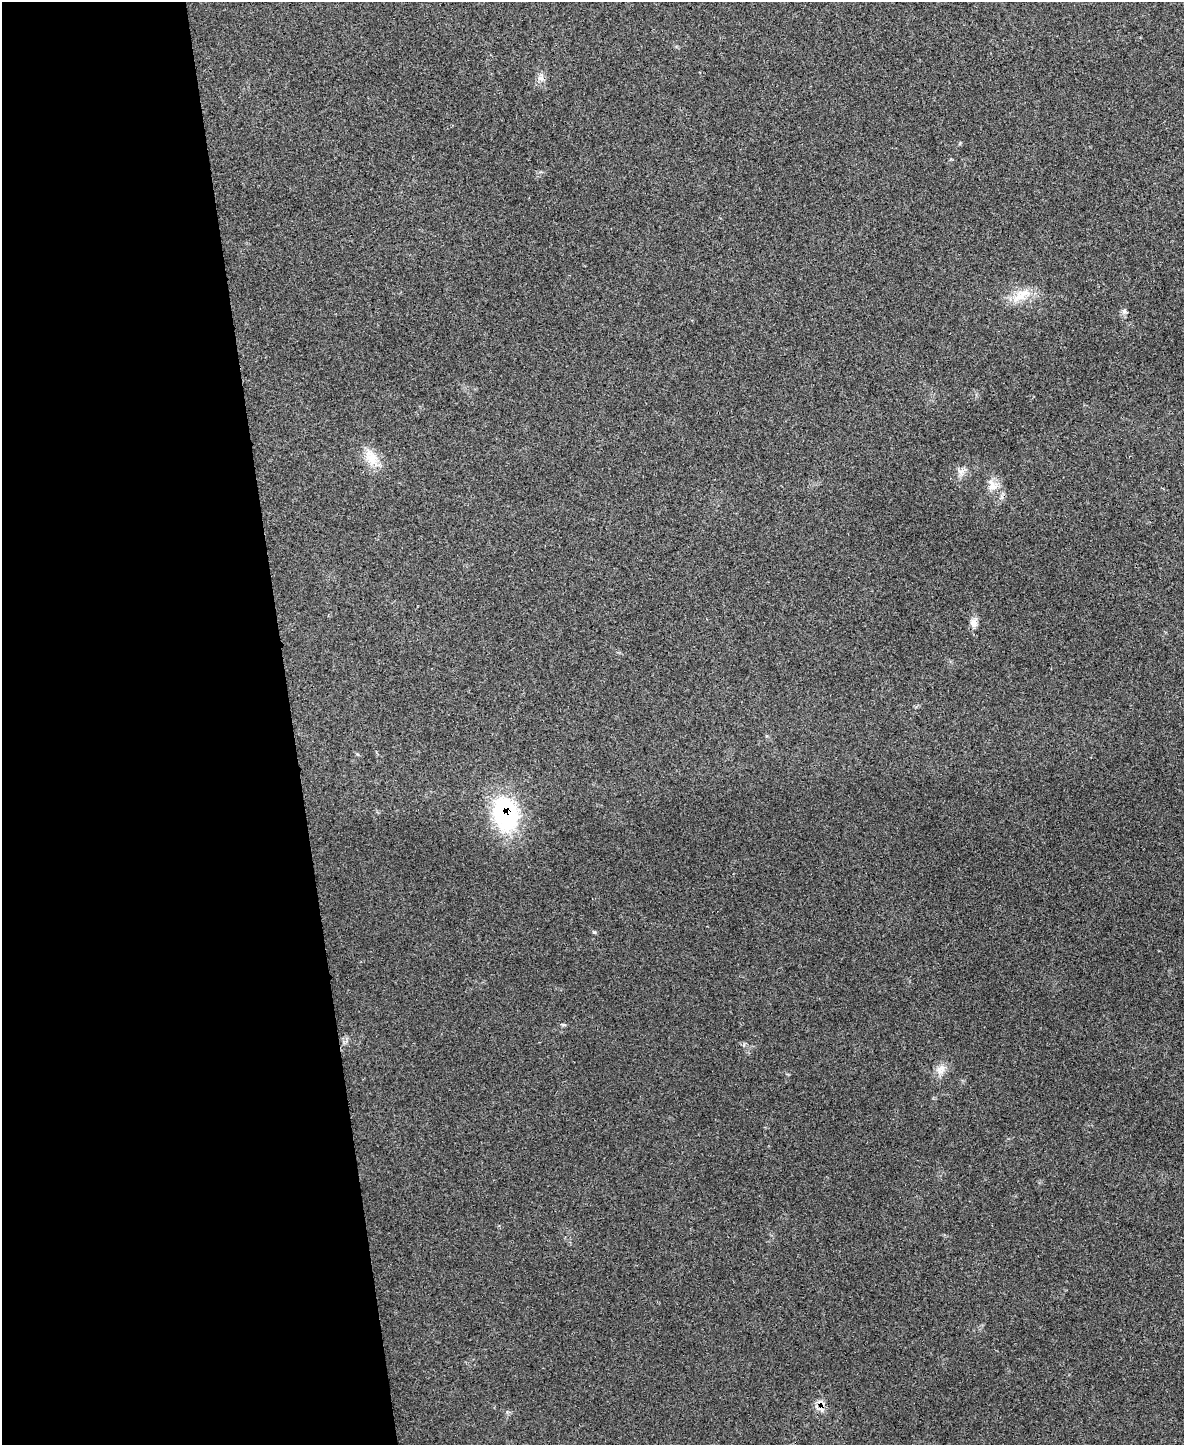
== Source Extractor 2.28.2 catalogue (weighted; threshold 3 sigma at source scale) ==
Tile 5 of 4 x 3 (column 1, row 2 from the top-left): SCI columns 1-1182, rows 1581-3023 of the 4735 x 4709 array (HDU 1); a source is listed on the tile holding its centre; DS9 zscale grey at full resolution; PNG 1186 x 1447 px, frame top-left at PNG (2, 2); no overlay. Shown black and unused: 25% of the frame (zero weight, under 3 of 4 exposures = <1% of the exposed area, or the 3 px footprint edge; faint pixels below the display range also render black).
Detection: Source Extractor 2.28.2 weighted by HDU 2 'WHT'; one run over the whole footprint, this tile lists its part. Background 0.0442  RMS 0.0051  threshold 0.023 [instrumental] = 3 sigma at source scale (4.5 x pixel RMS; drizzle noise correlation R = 1.50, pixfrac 1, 0.05/0.05 arcsec/px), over >= 5 px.
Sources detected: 10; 1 cosmic-ray / hot-pixel residue — not listed; the other 9 listed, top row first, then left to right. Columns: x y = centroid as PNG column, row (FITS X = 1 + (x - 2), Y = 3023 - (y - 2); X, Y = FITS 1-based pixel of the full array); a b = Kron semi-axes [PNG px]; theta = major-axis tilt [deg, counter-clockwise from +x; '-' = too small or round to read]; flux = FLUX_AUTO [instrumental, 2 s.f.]
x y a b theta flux
541 79 10 5 -22 1.7
1021 295 27 13 31 9.5
1124 311 7 5 47 1.2
371 457 24 15 -63 9
961 471 11 7 23 2.5
991 483 13 7 -55 3.8
973 623 12 8 -65 3.1
505 814 40 29 -78 51
941 1069 15 11 62 4.3
Overlapping masked pixels (flux is a lower limit): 1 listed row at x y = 505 814